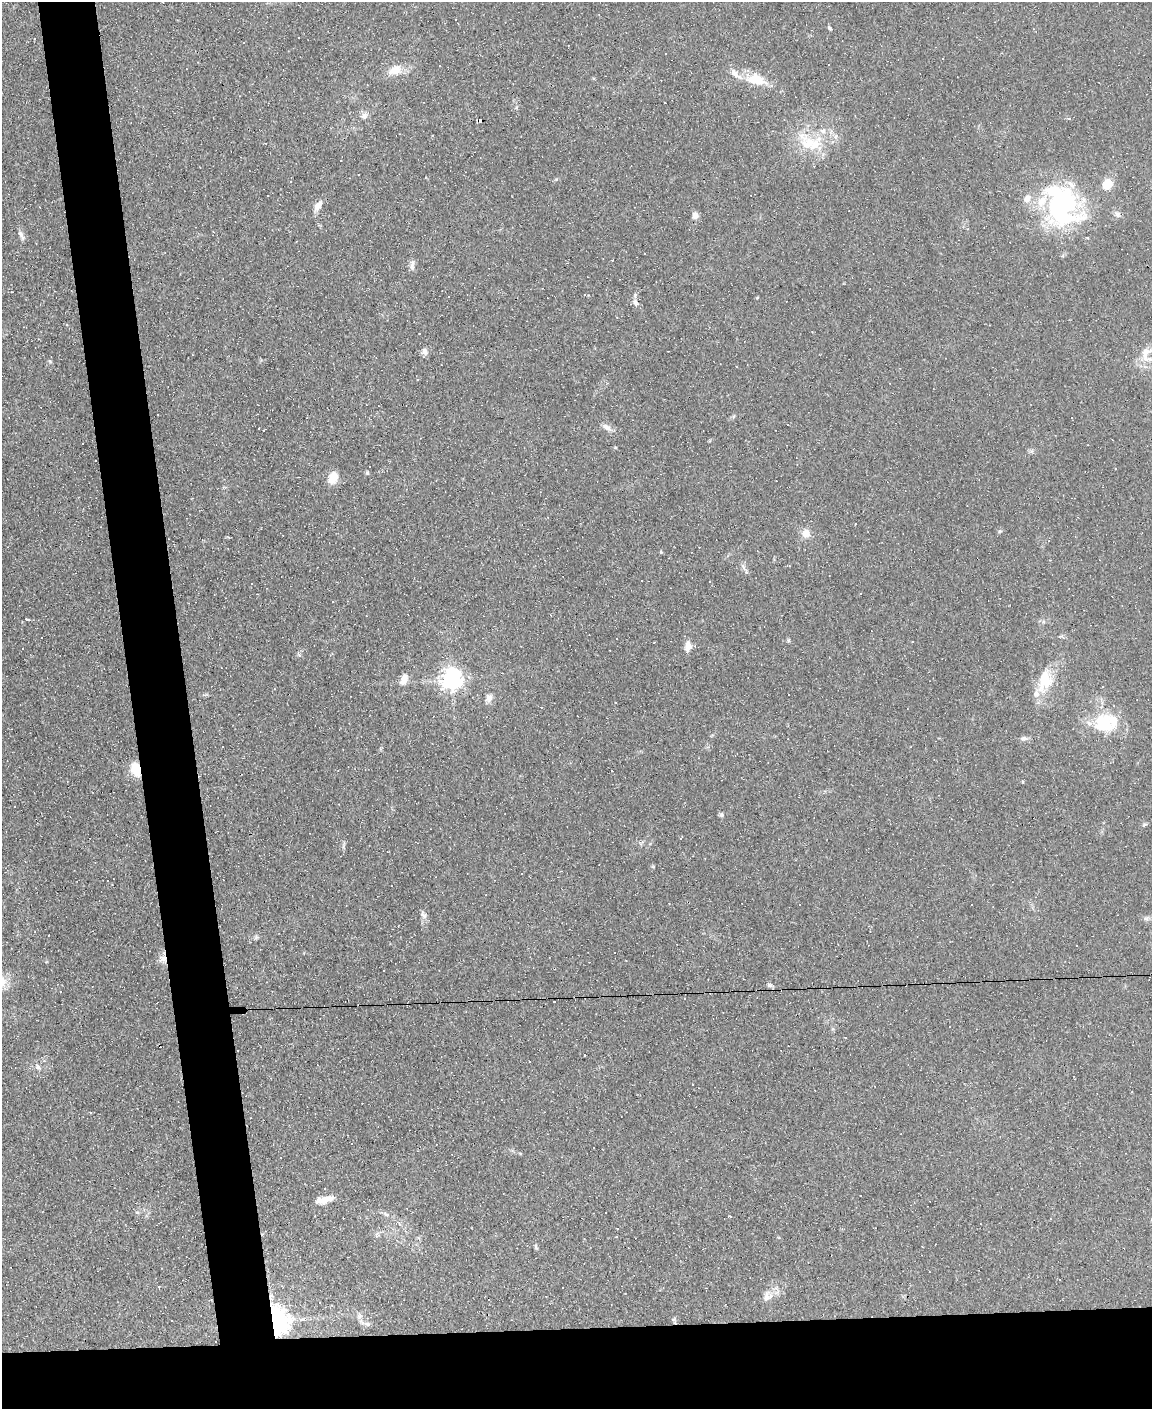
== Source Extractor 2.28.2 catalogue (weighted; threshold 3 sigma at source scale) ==
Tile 11 of 4 x 3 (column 3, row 3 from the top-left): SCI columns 2303-3452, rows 234-1640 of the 4603 x 4581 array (HDU 1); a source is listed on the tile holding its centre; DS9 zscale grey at full resolution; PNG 1154 x 1411 px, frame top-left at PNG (2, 2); no overlay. Shown black and unused: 10% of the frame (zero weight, under 3 of 4 exposures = <1% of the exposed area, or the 3 px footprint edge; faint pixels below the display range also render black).
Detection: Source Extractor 2.28.2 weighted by HDU 2 'WHT'; one run over the whole footprint, this tile lists its part. Background 0.0782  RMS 0.0055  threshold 0.0248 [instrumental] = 3 sigma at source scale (4.5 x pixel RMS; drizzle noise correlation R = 1.50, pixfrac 1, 0.05/0.05 arcsec/px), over >= 5 px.
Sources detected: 138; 54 cosmic-ray / hot-pixel residue — not listed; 10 inside a brighter listed object's ellipse — not listed separately; the other 74 listed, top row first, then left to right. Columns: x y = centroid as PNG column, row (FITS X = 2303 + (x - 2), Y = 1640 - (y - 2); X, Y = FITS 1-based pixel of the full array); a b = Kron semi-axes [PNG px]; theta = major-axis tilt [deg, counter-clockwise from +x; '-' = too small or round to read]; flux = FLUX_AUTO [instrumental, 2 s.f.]
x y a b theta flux
830 28 6 4 -51 0.77
299 37 3 2 - 0.5
943 58 3 2 - 0.64
440 65 3 2 - 0.47
395 70 13 10 26 7.7
755 79 25 14 -10 13
665 102 3 3 - 3.8
364 116 11 8 61 2.5
1069 118 3 3 - 9.2
480 120 5 4 - 21
810 143 36 21 -17 23
358 175 3 2 - 0.59
1107 184 11 9 53 9.7
268 196 2 2 - 0.46
318 205 14 7 55 4.4
1062 205 47 33 -66 98
1118 214 8 8 - 1.8
695 215 9 8 - 2.3
21 235 14 5 -63 2
412 265 15 5 88 2.2
448 296 3 3 - 1.5
635 302 9 7 -63 2.1
419 333 3 2 - 0.43
424 352 8 7 - 2.3
1146 352 16 11 34 6.1
50 361 6 5 - 0.73
418 379 3 2 - 0.69
607 427 14 7 -38 2.9
264 430 2 2 - 0.42
82 443 3 2 - 0.62
367 473 6 4 -69 0.8
333 478 15 10 72 7
1000 531 6 4 33 0.73
806 533 8 8 - 6
642 580 2 2 - 0.54
333 601 3 2 - 0.86
27 620 4 3 - 1.8
788 640 6 4 90 0.72
688 646 14 9 82 3.8
221 667 2 2 - 0.29
404 679 14 8 64 4.6
451 679 7 7 - 350
1045 680 30 19 80 17
489 698 10 8 77 2.9
1103 723 27 23 -42 25
1024 738 10 6 3 1.8
136 769 11 8 -69 14
721 815 6 5 - 0.98
1144 825 7 4 30 0.93
680 838 3 3 - 0.61
95 863 3 2 - 0.33
423 914 12 6 -61 2.1
256 938 7 5 67 1
163 959 12 9 9 3.3
769 985 8 5 -55 1.3
554 1002 3 3 - 1.1
846 1037 3 2 - 0.64
38 1067 9 7 -60 2
178 1102 3 2 - 0.38
90 1112 3 2 - 0.82
860 1195 3 2 - 0.65
325 1200 20 8 22 5.7
137 1212 5 5 - 0.94
386 1214 7 4 -19 0.98
730 1216 4 3 - 0.53
617 1228 3 3 - 0.6
536 1246 9 4 -69 0.92
922 1246 2 2 - 0.43
159 1287 3 3 - 0.75
271 1296 7 6 - 1.7
766 1297 14 11 74 4.2
359 1316 8 6 22 1.6
275 1321 11 9 -76 530
367 1324 8 6 -2 1.5
Overlapping masked pixels (flux is a lower limit): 5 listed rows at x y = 480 120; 136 769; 163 959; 271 1296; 275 1321
Unlisted compact peaks at least as high as the median listed source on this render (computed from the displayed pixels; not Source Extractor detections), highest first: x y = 556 179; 661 552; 615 447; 1031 451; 653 867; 343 847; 1023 782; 833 1029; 299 655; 757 298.